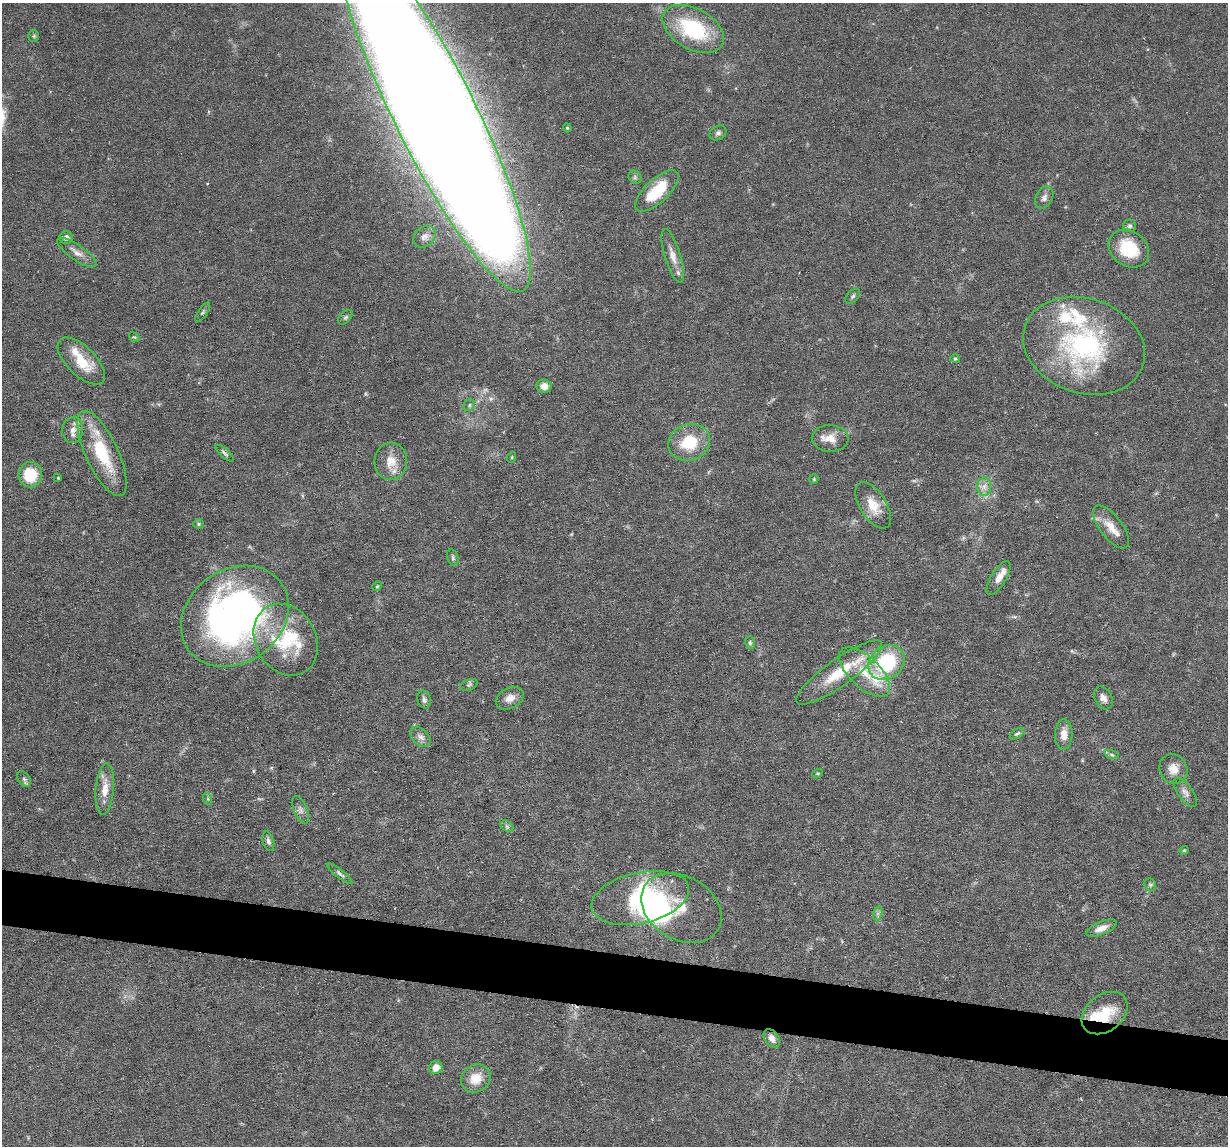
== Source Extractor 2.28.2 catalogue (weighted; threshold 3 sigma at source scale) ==
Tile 6 of 4 x 4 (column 2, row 2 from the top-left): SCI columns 1227-2452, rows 2405-3548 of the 4905 x 4927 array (HDU 1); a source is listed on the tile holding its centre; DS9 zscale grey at full resolution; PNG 1230 x 1148 px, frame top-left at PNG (2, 3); each listed source drawn as its Kron ellipse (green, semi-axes under 4 px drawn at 4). Shown black and unused: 5% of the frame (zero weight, under 3 of 6 exposures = <1% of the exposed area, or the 3 px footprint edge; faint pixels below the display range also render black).
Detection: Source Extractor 2.28.2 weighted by HDU 2 'WHT'; one run over the whole footprint, this tile lists its part. Background 0.0749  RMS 0.0043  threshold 0.0175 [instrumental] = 3 sigma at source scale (4.09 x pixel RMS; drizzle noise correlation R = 1.36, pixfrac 0.8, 0.05/0.05 arcsec/px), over >= 5 px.
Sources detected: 85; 2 inside a brighter object's white glare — neither listed nor drawn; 9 inside a brighter listed object's ellipse — not listed separately; the other 74 listed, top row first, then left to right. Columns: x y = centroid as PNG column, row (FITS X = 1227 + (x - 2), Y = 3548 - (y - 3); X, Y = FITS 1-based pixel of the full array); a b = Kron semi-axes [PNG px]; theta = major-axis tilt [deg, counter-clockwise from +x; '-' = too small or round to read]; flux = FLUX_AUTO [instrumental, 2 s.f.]
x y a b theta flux
693 29 33 20 -30 30
34 36 5 5 - 0.59
435 114 198 40 -63 3800
567 128 4 3 - 0.48
718 133 9 6 29 1.2
635 177 7 6 - 0.99
657 191 27 11 43 16
1044 198 12 8 60 1.7
1129 226 6 6 - 0.89
66 237 6 6 - 1.8
424 237 12 9 40 2.6
1129 249 22 17 -36 17
77 252 23 7 -35 3.2
673 256 28 8 -73 4.1
853 296 9 5 46 0.85
203 312 11 4 55 0.86
345 317 9 5 44 0.81
134 337 5 4 - 0.49
1084 346 62 47 -19 69
955 359 5 4 - 0.51
81 361 30 14 -45 12
544 386 7 7 - 2.8
469 405 6 5 - 0.74
73 430 13 10 80 3.3
830 438 18 13 -3 5.3
689 442 21 18 19 15
102 453 46 16 -65 22
224 453 12 4 -41 0.92
512 457 5 3 - 0.41
391 461 18 16 85 6.4
30 475 12 12 - 13
58 478 3 3 - 0.4
814 479 4 4 - 0.47
984 486 9 7 89 2.2
873 505 26 13 -58 7.5
199 524 5 4 - 0.53
1111 527 25 11 -52 5.6
453 558 9 5 -74 0.87
998 578 19 7 59 4.1
377 586 5 4 - 0.52
235 616 57 46 36 180
286 640 38 30 -61 23
750 643 6 5 - 0.69
886 662 19 16 40 27
839 672 52 13 36 17
865 672 32 15 -44 14
469 685 9 5 21 0.86
510 698 15 10 27 3.3
1103 698 12 8 -60 2.3
424 699 9 6 -69 1.3
1017 734 8 4 31 0.78
1064 734 15 9 88 3.6
420 737 12 8 -44 2
1112 755 7 3 -19 0.77
1173 769 15 13 -57 4.9
818 773 5 3 - 0.44
24 779 9 5 -57 0.95
105 789 26 9 85 5.7
1185 792 17 7 -54 2.3
208 799 6 4 -72 0.57
300 810 14 6 -68 1.8
507 826 7 5 -32 0.78
268 841 10 5 -74 1.2
1184 850 4 4 - 0.43
340 874 15 4 -39 1.1
1150 885 6 5 - 0.89
640 898 50 25 13 48
681 908 43 31 -31 15
878 913 7 4 72 0.87
1101 928 16 6 22 3.3
1105 1013 25 18 38 12
772 1038 10 7 -52 2.4
436 1068 7 6 - 4.2
476 1078 15 13 37 6.5
Overlapping masked pixels (flux is a lower limit): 1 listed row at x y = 1105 1013
Isophote crosses this tile's border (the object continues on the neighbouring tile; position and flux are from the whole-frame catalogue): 2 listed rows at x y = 693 29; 435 114